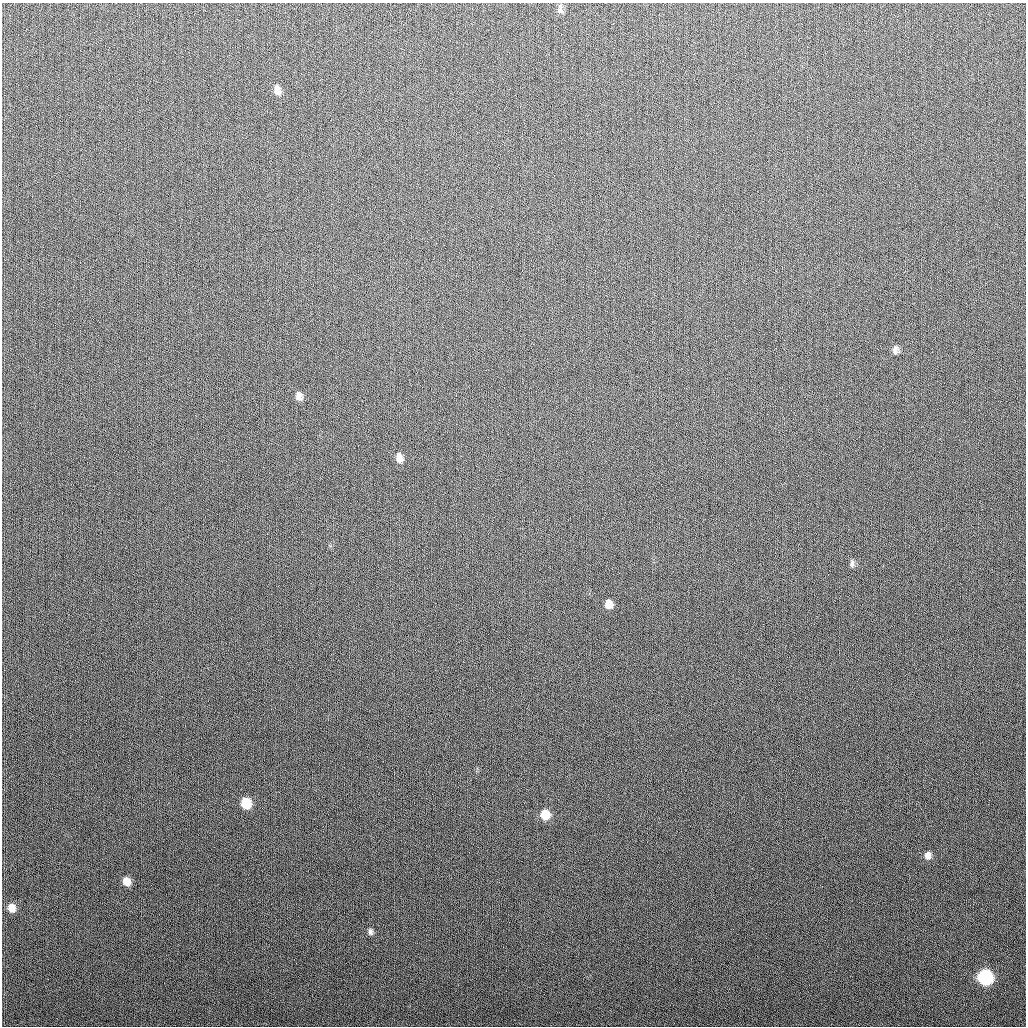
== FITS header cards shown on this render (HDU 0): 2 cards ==
NAXIS1  =                 1024
NAXIS2  =                 1024

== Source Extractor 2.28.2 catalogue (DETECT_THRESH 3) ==
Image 1024 x 1024 px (HDU 0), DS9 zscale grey, 1 PNG px = 1 image px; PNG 1028 x 1028 px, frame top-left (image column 1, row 1024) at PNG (2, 3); no overlay
Background 280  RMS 11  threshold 33.2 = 3 sigma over >= 5 px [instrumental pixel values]
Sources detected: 15; all 15 listed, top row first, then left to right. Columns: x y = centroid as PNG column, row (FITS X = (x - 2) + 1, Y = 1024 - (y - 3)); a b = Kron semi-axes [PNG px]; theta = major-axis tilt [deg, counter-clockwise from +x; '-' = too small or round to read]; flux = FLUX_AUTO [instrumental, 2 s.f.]
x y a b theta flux
560 10 10 8 -28 2700
277 88 9 7 -67 3200
276 91 11 8 -5 3800
896 350 9 7 -88 3100
299 396 10 8 -81 4100
399 458 12 7 -83 5400
852 564 10 6 78 2100
608 604 8 7 - 7000
246 803 9 8 - 21000
545 815 9 9 - 14000
928 855 9 8 - 4600
126 881 8 7 - 8300
11 908 9 7 -69 7600
370 932 8 6 -81 2300
985 977 9 8 - 100000